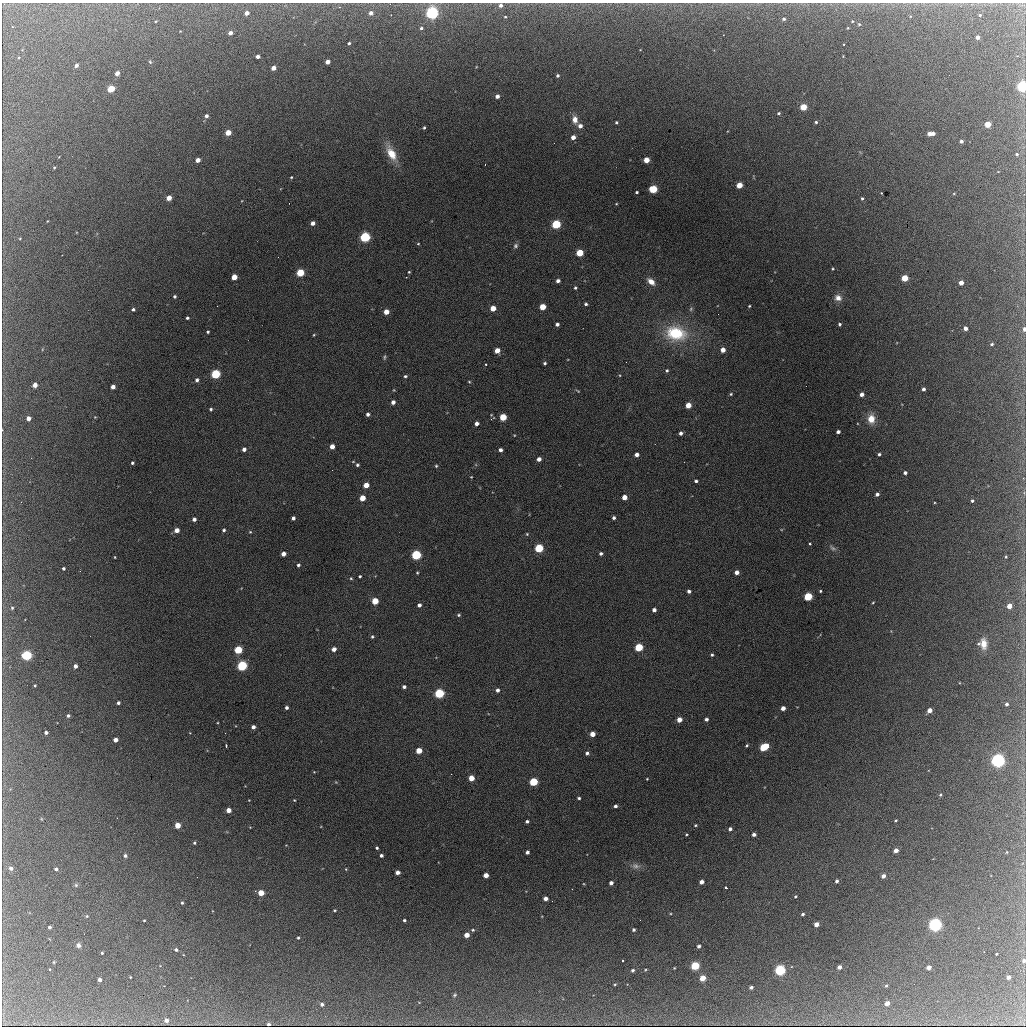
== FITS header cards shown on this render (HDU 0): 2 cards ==
NAXIS1  =                 1024 / length of data axis 1
NAXIS2  =                 1024 / length of data axis 2

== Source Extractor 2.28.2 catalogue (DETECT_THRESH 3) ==
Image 1024 x 1024 px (HDU 0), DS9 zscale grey, 1 PNG px = 1 image px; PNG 1028 x 1028 px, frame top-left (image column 1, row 1024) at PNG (2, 3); no overlay
Background 2080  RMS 33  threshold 99.2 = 3 sigma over >= 5 px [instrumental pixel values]
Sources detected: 280; all 280 listed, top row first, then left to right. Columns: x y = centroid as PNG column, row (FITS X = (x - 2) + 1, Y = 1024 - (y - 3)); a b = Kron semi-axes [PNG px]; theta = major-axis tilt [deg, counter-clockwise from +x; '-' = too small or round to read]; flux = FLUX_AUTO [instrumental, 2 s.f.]
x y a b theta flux
500 5 5 4 - 7300
247 13 4 4 - 14000
371 13 4 4 - 11000
432 13 5 5 - 560000
980 15 4 3 - 2200
505 17 4 3 - 2100
784 19 4 4 - 4600
156 21 4 2 - 1700
852 21 4 3 - 2400
859 24 4 4 - 2800
421 28 3 3 - 3800
230 33 4 3 - 11000
977 37 3 3 - 11000
349 43 3 3 - 3600
844 44 3 2 - 2300
258 56 4 3 - 9400
150 62 5 3 - 2300
327 62 4 4 - 17000
76 65 4 3 - 9500
273 68 4 4 - 19000
117 73 4 3 - 17000
557 76 3 3 - 4200
1022 86 5 4 - 360000
111 89 4 4 - 91000
497 96 4 4 - 10000
803 107 4 4 - 70000
779 113 4 3 - 3500
206 116 4 3 - 7800
575 120 9 7 -81 16000
616 122 3 3 - 2800
816 122 4 3 - 3200
988 124 4 4 - 58000
580 126 5 4 - 12000
424 128 4 3 - 3200
228 133 4 4 - 40000
929 134 4 4 - 14000
933 134 4 3 - 10000
573 137 4 4 - 16000
961 141 3 3 - 7600
554 143 2 2 - 1800
391 153 17 9 -63 43000
1017 154 4 4 - 2900
198 160 4 4 - 19000
646 160 4 4 - 37000
54 168 3 3 - 2200
291 177 3 2 - 2000
739 185 4 4 - 44000
653 189 5 4 - 130000
637 192 3 3 - 3100
881 193 3 2 - 1400
954 193 4 3 - 1700
1024 194 2 2 - 13000
169 198 4 4 - 25000
862 198 4 3 - 3100
616 204 4 2 - 1600
313 223 4 4 - 13000
556 224 5 4 - 200000
365 237 5 5 - 360000
20 239 3 3 - 1800
418 244 4 3 - 2000
516 246 7 6 - 5200
580 253 4 4 - 71000
278 257 2 2 - 1000
833 269 3 3 - 2200
409 272 4 3 - 2200
300 273 5 4 - 120000
234 277 4 4 - 39000
905 278 4 4 - 69000
558 281 4 4 - 8900
651 282 9 6 -44 18000
961 283 4 4 - 20000
575 288 4 3 - 3100
175 296 3 3 - 4200
838 298 9 7 -19 14000
586 304 3 3 - 4000
749 306 3 2 - 2300
543 307 4 4 - 47000
493 308 4 4 - 31000
133 309 3 3 - 5000
691 309 6 5 - 3500
386 312 4 4 - 28000
187 318 3 3 - 4500
557 324 4 3 - 6900
839 324 3 3 - 4000
965 328 4 4 - 14000
1024 329 4 3 - 11000
208 332 3 3 - 3100
676 333 23 16 -11 120000
314 335 3 3 - 1900
992 344 4 3 - 3400
497 350 4 4 - 27000
723 350 4 4 - 19000
384 357 7 4 77 3200
626 362 2 2 - 1200
545 363 3 3 - 3800
486 364 3 2 - 3700
667 370 4 4 - 3600
216 374 5 4 - 230000
405 376 4 4 - 3500
197 380 4 4 - 7300
469 382 4 3 - 2100
35 385 4 4 - 20000
806 386 2 2 - 2100
113 387 4 4 - 15000
923 389 3 3 - 6800
394 390 4 2 - 1600
578 391 6 3 -31 2200
731 394 4 3 - 2700
862 394 4 4 - 12000
393 402 4 4 - 11000
688 405 4 4 - 32000
211 409 4 4 - 3600
368 414 4 3 - 6800
95 417 4 4 - 1700
503 417 4 4 - 79000
28 418 4 4 - 15000
871 419 11 8 -89 27000
476 423 4 4 - 9900
838 432 4 3 - 7700
681 433 4 3 - 7000
514 435 3 3 - 1500
332 446 4 4 - 19000
244 449 4 4 - 9600
500 450 4 4 - 7700
879 454 3 3 - 4000
637 455 4 4 - 11000
539 459 4 4 - 12000
132 463 3 3 - 3800
357 465 5 4 - 3600
436 466 4 4 - 2600
905 473 3 3 - 6200
471 477 4 3 - 1500
696 481 3 3 - 4900
366 485 4 4 - 29000
877 494 4 3 - 7300
624 497 4 4 - 22000
362 498 4 4 - 38000
972 501 3 3 - 3600
21 502 3 2 - 3500
293 518 4 3 - 7100
614 518 3 3 - 5100
194 519 4 4 - 8500
177 530 4 4 - 19000
224 530 3 3 - 3900
250 532 4 4 - 2100
527 534 4 4 - 2400
810 544 3 2 - 2100
539 548 5 4 - 170000
833 548 10 6 -38 6500
601 553 4 3 - 4700
283 554 4 4 - 15000
416 555 5 5 - 260000
115 557 3 3 - 1800
1006 557 3 2 - 2100
298 565 3 3 - 4100
63 568 3 3 - 4400
737 572 4 4 - 13000
417 573 3 2 - 2300
360 576 3 3 - 2800
351 578 4 4 - 2400
689 591 4 3 - 6600
820 591 3 3 - 2600
808 596 5 4 - 140000
375 601 4 4 - 60000
873 603 4 3 - 1800
419 605 4 4 - 7400
1009 606 4 4 - 27000
12 608 4 4 - 3200
654 610 4 4 - 8400
459 615 5 4 - 3200
372 637 4 4 - 3300
984 644 12 8 -84 23000
639 647 5 4 - 120000
334 649 4 4 - 13000
238 650 4 4 - 120000
27 655 5 4 - 320000
712 655 3 3 - 3300
75 666 4 3 - 11000
242 666 5 4 - 320000
35 685 3 2 - 2100
404 687 4 3 - 6400
497 690 4 4 - 7100
439 693 5 5 - 240000
118 703 3 3 - 5700
1006 704 3 3 - 4900
286 708 3 3 - 5800
783 708 4 4 - 17000
929 710 4 4 - 20000
68 716 3 3 - 5100
706 719 4 4 - 5900
679 720 4 4 - 22000
253 727 4 4 - 9500
46 732 3 3 - 6800
592 734 4 4 - 25000
115 740 4 4 - 15000
747 745 4 3 - 3000
226 746 3 2 - 3000
764 747 7 4 31 130000
419 751 4 4 - 41000
587 753 4 4 - 5400
998 760 6 5 - 680000
314 772 3 3 - 1500
451 774 2 2 - 2000
471 778 4 4 - 37000
647 779 3 3 - 1800
534 782 5 4 - 150000
940 795 3 3 - 2900
579 798 3 3 - 3600
294 800 3 3 - 1700
615 806 3 3 - 5900
228 810 4 4 - 24000
117 818 2 2 - 940
896 820 3 3 - 2400
527 821 4 3 - 5100
177 825 4 4 - 42000
695 825 4 3 - 2600
730 829 4 3 - 6800
686 834 4 3 - 2300
754 834 4 3 - 8600
194 843 4 3 - 2900
377 848 3 3 - 3700
896 850 4 4 - 20000
527 852 4 3 - 8000
1007 852 4 2 - 1600
381 855 4 3 - 6200
125 856 4 4 - 6000
636 866 12 8 -16 12000
11 868 5 5 - 9200
56 869 4 3 - 5700
346 869 4 4 - 2000
397 872 4 4 - 14000
486 875 4 4 - 24000
883 876 4 3 - 13000
837 881 3 3 - 5900
701 882 4 4 - 15000
611 883 4 4 - 9800
76 885 5 5 - 3500
726 887 3 3 - 5000
261 893 4 4 - 47000
795 896 4 3 - 2500
545 899 4 4 - 15000
182 903 3 3 - 2800
334 910 4 3 - 2300
803 914 3 3 - 5000
87 916 4 4 - 1900
144 920 3 2 - 1900
404 920 3 3 - 3700
816 924 4 4 - 23000
935 925 5 5 - 580000
49 927 3 3 - 6300
473 930 5 4 - 3400
634 930 3 3 - 4700
467 935 4 4 - 27000
298 938 3 3 - 2700
78 945 5 5 - 6500
699 946 3 3 - 6600
176 950 4 4 - 5200
102 953 3 3 - 2700
996 954 3 2 - 2200
622 961 3 3 - 4800
1024 961 4 4 - 6100
54 962 4 3 - 1800
695 966 4 4 - 180000
839 967 4 3 - 14000
929 967 4 3 - 17000
674 968 3 2 - 1600
633 970 3 3 - 4700
780 970 5 4 - 370000
130 977 2 2 - 1800
1008 977 4 3 - 13000
703 978 4 4 - 49000
100 980 3 3 - 10000
615 984 3 3 - 2000
886 986 4 3 - 2200
751 987 4 3 - 6500
455 995 6 4 28 2700
887 1003 4 3 - 23000
322 1004 4 4 - 6400
166 1020 4 3 - 13000
268 1024 3 3 - 4100
At the frame edge (FLAGS 8, measured only in part): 4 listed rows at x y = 1022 86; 1024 194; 1024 329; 1024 961